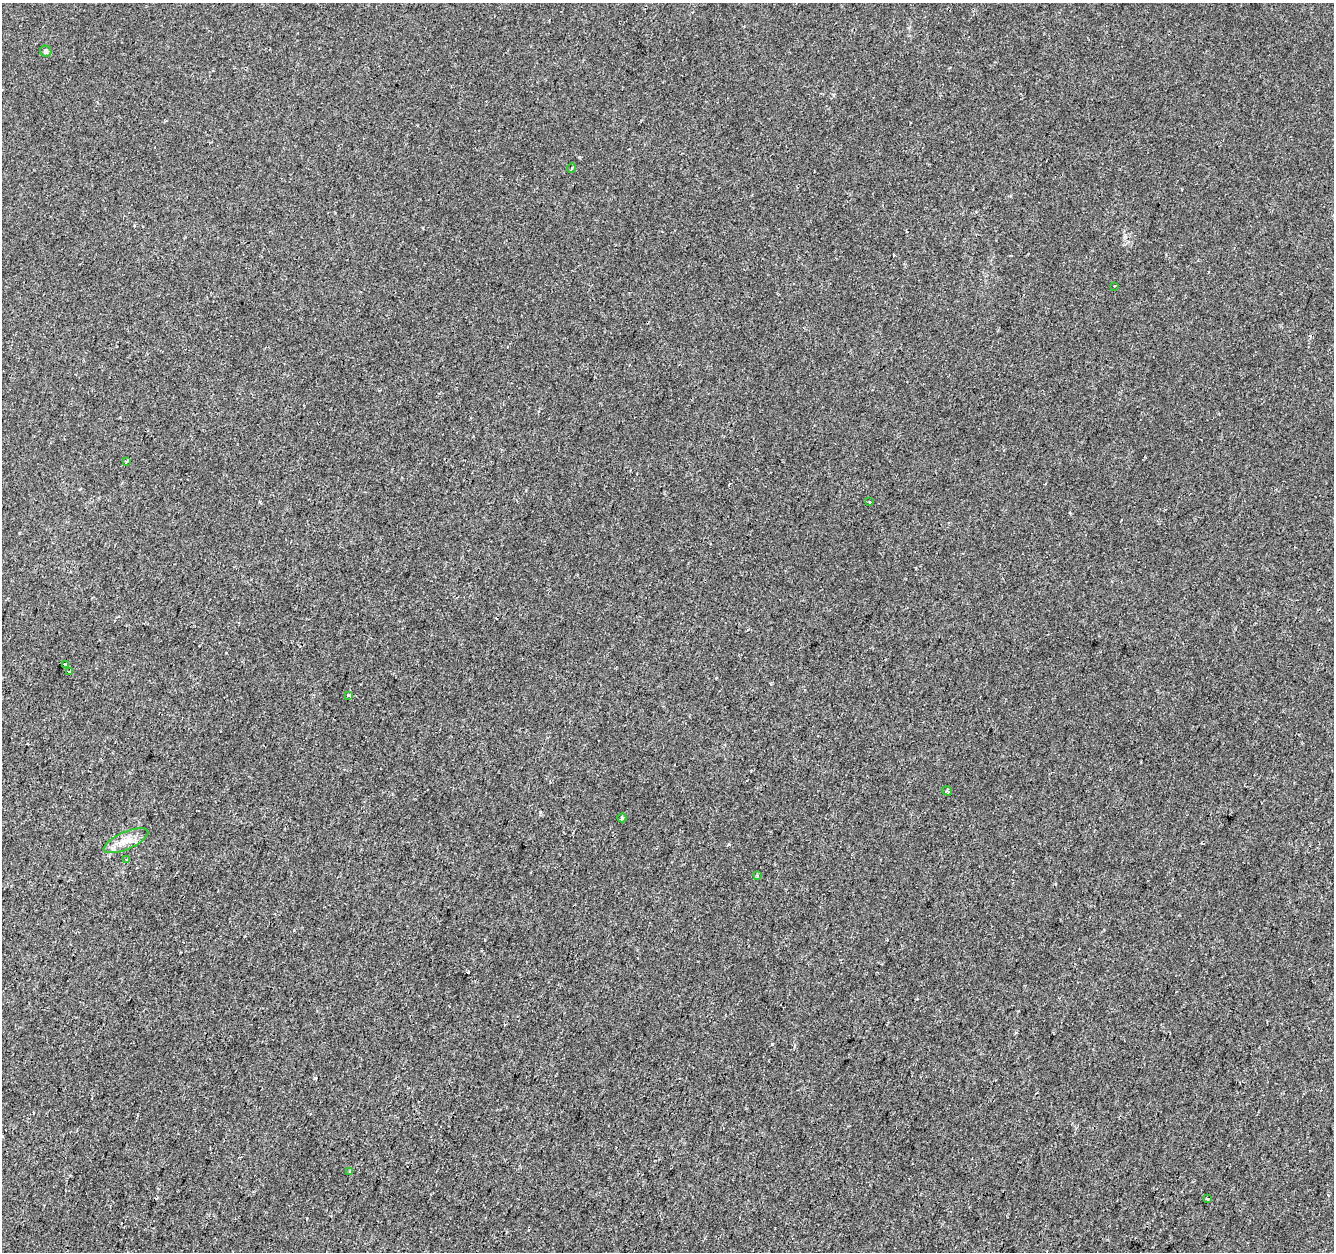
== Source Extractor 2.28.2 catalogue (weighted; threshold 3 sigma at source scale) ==
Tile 7 of 4 x 4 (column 3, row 2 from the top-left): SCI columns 2672-4003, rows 2781-4030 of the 5335 x 5497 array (HDU 1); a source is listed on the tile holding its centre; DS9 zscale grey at full resolution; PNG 1336 x 1254 px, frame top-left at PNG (2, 3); each listed source drawn as its Kron ellipse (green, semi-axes under 4 px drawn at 4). Shown black and unused: <1% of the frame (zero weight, under 2 of 3 exposures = <1% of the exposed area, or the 3 px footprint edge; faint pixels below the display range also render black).
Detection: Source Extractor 2.28.2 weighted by HDU 2 'WHT'; one run over the whole footprint, this tile lists its part. Background -2.68e-04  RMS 0.0026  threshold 0.0118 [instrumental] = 3 sigma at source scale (4.5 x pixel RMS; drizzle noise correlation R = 1.50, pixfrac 1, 0.0396/0.0396 arcsec/px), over >= 5 px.
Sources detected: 19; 4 cosmic-ray / hot-pixel residue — neither listed nor drawn; the other 15 listed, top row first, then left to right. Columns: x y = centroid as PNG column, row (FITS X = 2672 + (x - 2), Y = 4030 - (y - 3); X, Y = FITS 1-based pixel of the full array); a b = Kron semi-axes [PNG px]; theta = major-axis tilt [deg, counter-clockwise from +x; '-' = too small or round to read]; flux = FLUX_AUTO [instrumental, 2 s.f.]
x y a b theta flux
46 51 6 5 - 0.59
572 168 5 3 - 0.25
1114 286 2 2 - 0.22
127 461 3 3 - 0.25
869 502 3 2 - 0.31
65 665 3 3 - 0.6
69 671 3 3 - 1.3
349 695 3 3 - 0.26
947 791 5 3 - 0.29
622 818 4 4 - 0.49
126 841 24 8 23 3.3
127 859 3 3 - 0.28
757 876 4 3 - 0.4
350 1172 3 3 - 0.77
1207 1199 3 2 - 0.35
Unlisted compact peaks at least as high as the median listed source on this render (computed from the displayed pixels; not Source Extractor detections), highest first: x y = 772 1044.